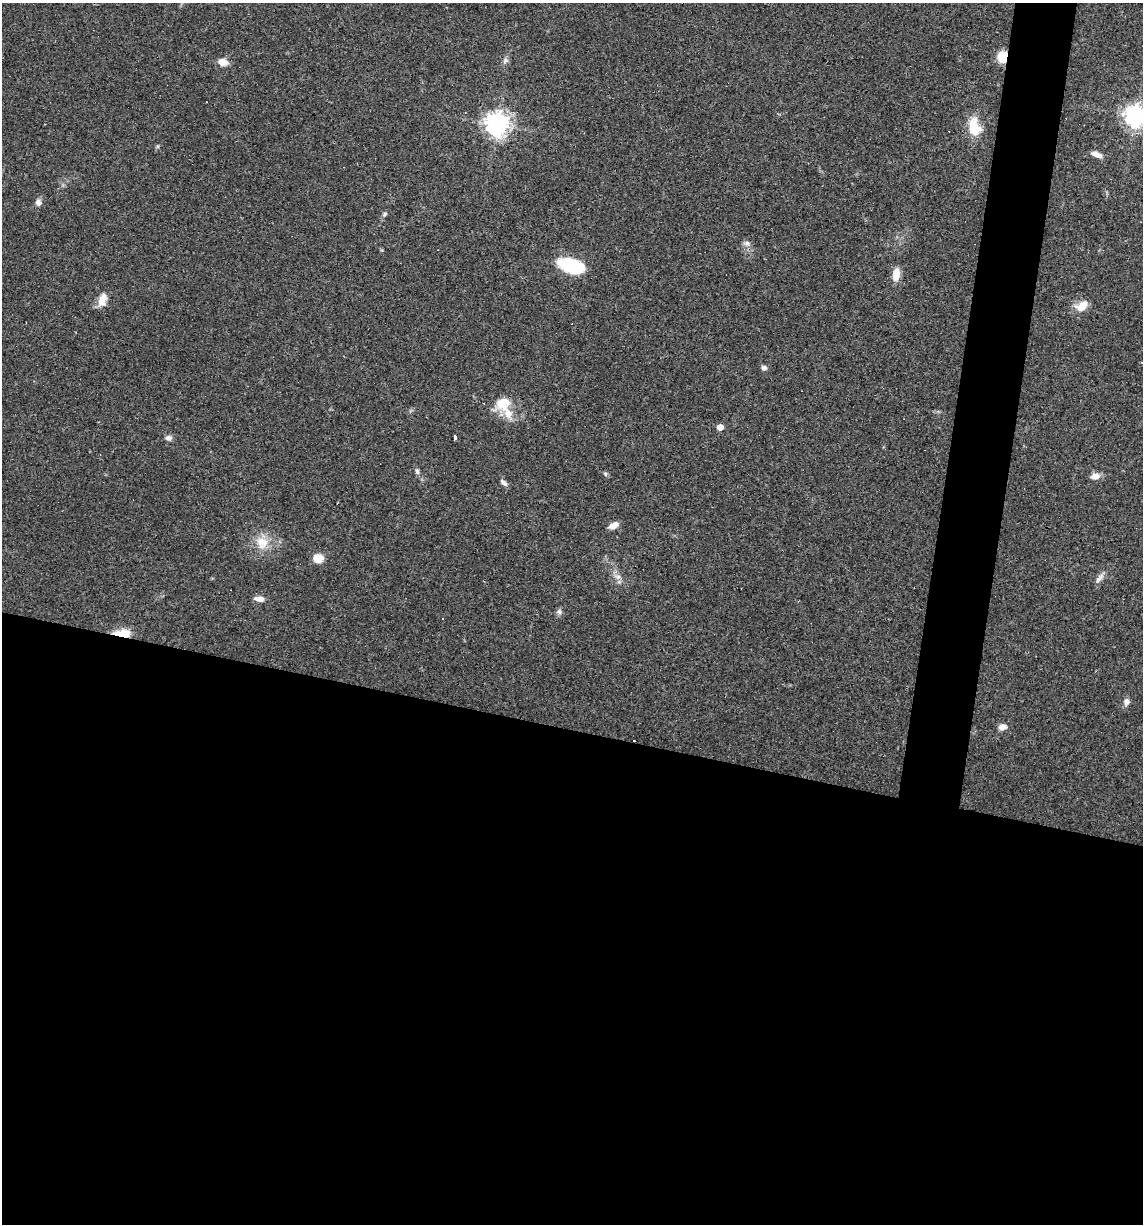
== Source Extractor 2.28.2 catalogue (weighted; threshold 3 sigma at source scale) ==
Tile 14 of 4 x 4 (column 2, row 4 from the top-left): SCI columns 1254-2394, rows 1-1222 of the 4907 x 4887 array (HDU 1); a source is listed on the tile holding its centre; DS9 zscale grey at full resolution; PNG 1145 x 1226 px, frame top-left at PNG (2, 3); no overlay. Shown black and unused: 44% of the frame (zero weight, under 3 of 4 exposures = <1% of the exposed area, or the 3 px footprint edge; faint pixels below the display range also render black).
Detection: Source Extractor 2.28.2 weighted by HDU 2 'WHT'; one run over the whole footprint, this tile lists its part. Background 0.0581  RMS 0.0048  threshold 0.0217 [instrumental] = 3 sigma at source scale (4.5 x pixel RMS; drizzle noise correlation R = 1.50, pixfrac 1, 0.05/0.05 arcsec/px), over >= 5 px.
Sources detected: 41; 5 cosmic-ray / hot-pixel residue — not listed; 1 inside a brighter listed object's ellipse — not listed separately; the other 35 listed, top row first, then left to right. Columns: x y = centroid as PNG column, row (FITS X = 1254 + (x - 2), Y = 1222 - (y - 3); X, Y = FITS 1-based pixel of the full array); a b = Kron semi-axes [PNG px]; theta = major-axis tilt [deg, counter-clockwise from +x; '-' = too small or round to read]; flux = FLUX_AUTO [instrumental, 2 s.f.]
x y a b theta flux
1003 57 10 8 79 10
505 60 9 6 40 1.4
223 62 9 6 -13 5.8
1135 116 8 7 - 300
497 124 8 8 - 380
974 127 22 14 -75 11
1097 155 13 6 -21 3.1
38 202 8 6 -70 2
385 214 6 5 - 0.94
747 243 8 6 13 1.6
571 266 26 13 -19 28
896 274 16 9 81 4.6
102 300 18 10 74 4.7
1082 306 17 11 37 5.9
764 368 6 6 - 1.6
503 403 16 15 - 10
720 427 5 4 - 5.3
455 437 5 3 - 23
168 438 8 6 5 1.9
417 471 9 5 -75 1.3
605 474 6 5 - 0.85
1095 476 12 7 7 3.1
503 482 11 5 -40 1.5
613 525 12 6 27 3.2
262 543 18 17 - 9.1
318 558 9 8 - 7.1
618 577 8 6 -3 1.9
1099 578 17 6 51 2.3
259 599 13 6 -6 2.8
559 612 7 5 -67 1.3
442 618 3 3 - 0.86
122 633 19 8 -1 10
1126 702 8 7 - 2.1
1002 727 9 7 16 2.7
633 740 3 2 - 3.6
Overlapping masked pixels (flux is a lower limit): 3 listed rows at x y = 1003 57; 122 633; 633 740
Isophote crosses this tile's border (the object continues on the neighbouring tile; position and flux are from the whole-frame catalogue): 1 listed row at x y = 1135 116